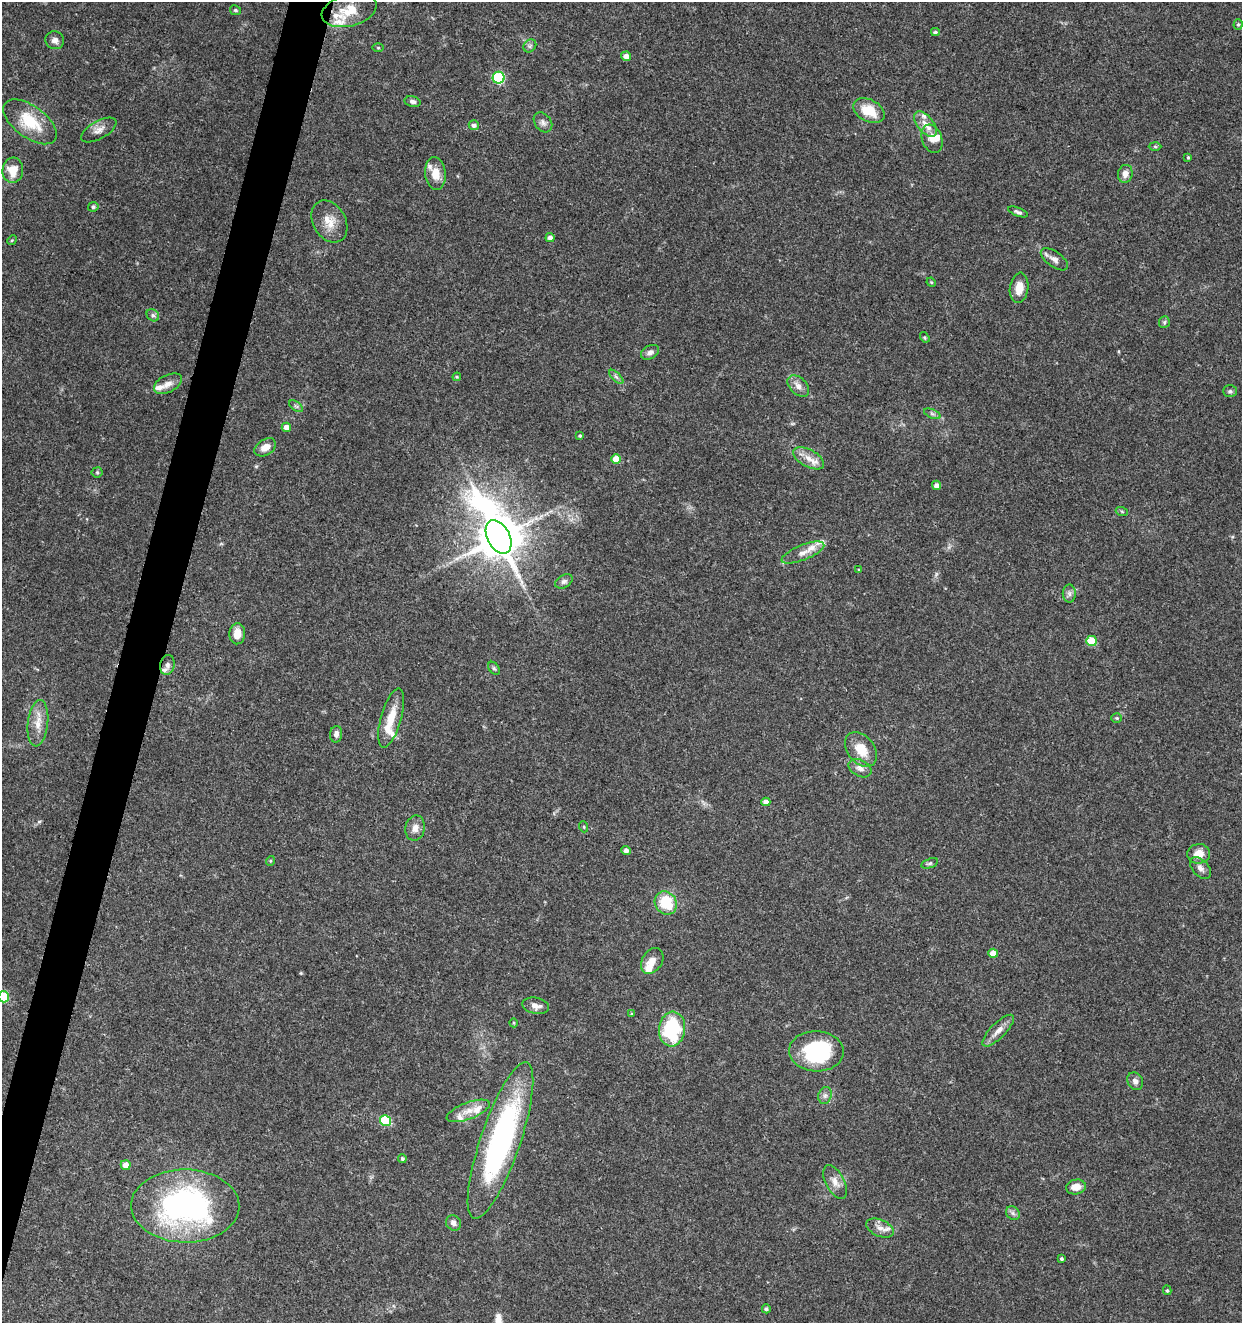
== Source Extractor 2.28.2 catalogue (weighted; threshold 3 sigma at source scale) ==
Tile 7 of 4 x 4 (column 3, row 2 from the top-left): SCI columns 2761-4000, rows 2645-3965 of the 5461 x 5295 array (HDU 1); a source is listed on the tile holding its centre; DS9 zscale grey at full resolution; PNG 1244 x 1325 px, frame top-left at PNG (2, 2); each listed source drawn as its Kron ellipse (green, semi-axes under 4 px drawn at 4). Shown black and unused: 3% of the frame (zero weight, under 3 of 5 exposures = <1% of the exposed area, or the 3 px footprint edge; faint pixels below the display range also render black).
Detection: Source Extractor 2.28.2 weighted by HDU 2 'WHT'; one run over the whole footprint, this tile lists its part. Background 0.0329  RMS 0.0024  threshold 0.011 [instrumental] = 3 sigma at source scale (4.5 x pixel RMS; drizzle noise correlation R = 1.50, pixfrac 1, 0.0396/0.0396 arcsec/px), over >= 5 px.
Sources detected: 112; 1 inside a brighter object's white glare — neither listed nor drawn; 13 inside a brighter listed object's ellipse — not listed separately; the other 98 listed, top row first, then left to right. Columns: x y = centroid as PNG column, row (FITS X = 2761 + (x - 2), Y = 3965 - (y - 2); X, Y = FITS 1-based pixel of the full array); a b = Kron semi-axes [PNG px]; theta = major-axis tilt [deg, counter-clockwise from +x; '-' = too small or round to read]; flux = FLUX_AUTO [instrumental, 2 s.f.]
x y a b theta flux
235 10 6 4 -29 0.47
349 10 28 16 15 6.1
1238 24 5 4 - 0.31
935 32 4 4 - 0.51
55 40 9 9 - 1.2
530 46 7 5 46 0.56
378 48 6 4 -1 0.28
626 56 5 4 - 1.7
499 78 6 6 - 22
413 102 8 5 -13 0.8
869 111 17 11 -27 6
30 122 31 16 -36 9.2
543 122 11 8 -52 1.1
925 124 15 8 -52 2.2
474 125 5 4 - 0.69
99 130 20 8 29 1.8
932 139 15 10 -71 2.5
1155 146 6 4 -2 0.34
1188 157 4 3 - 0.28
13 170 12 10 85 4.2
435 174 16 10 -83 3.5
1125 174 9 7 76 1.6
93 207 5 4 - 0.49
1018 212 10 4 -20 0.7
329 221 22 16 -60 4.2
550 238 4 4 - 1.2
12 240 5 4 - 0.29
1054 259 16 7 -35 1.5
931 282 5 3 - 0.25
1019 288 15 9 82 2.9
153 315 7 5 -43 0.55
1164 322 6 5 - 0.41
925 337 6 4 -56 0.29
650 352 10 6 31 1
457 377 4 4 - 0.28
616 377 9 3 -45 0.54
168 384 15 8 28 1.9
798 386 13 8 -44 1.7
1230 391 7 5 -1 0.5
296 406 8 4 -36 0.51
932 414 9 4 -23 0.58
286 427 5 4 - 1.7
580 436 4 4 - 0.37
265 447 12 7 32 2.3
809 458 17 8 -28 2.7
616 459 5 4 - 3.3
97 472 5 5 - 0.34
936 485 5 4 - 1.1
1122 512 6 4 -21 0.31
499 537 18 11 -63 1100
803 553 23 7 22 2.3
859 570 3 3 - 0.19
564 581 9 6 31 0.75
1069 594 9 6 -89 0.89
237 634 10 8 88 3
1091 641 5 5 - 7.6
167 665 10 7 80 1
494 668 7 5 -53 0.44
391 718 30 10 74 4.9
1117 718 5 4 - 0.31
38 723 23 10 83 3.3
336 734 8 6 85 1
861 749 19 13 -51 5
860 768 12 8 -29 1.4
766 802 4 4 - 1.5
584 827 5 3 - 0.27
415 828 12 9 80 1.7
626 851 4 4 - 0.96
1199 854 11 10 - 2.9
270 861 5 3 - 0.24
930 863 9 4 18 0.52
1200 868 13 8 -49 1.3
666 903 12 10 -53 8.2
993 953 5 4 - 2.2
652 961 14 10 57 2.2
4 997 5 5 - 11
536 1006 13 8 -11 1.6
632 1014 4 3 - 0.29
514 1023 5 3 - 0.22
672 1029 17 13 85 20
998 1031 21 7 45 2.1
816 1051 27 20 -3 21
1135 1081 9 7 -63 1
825 1095 9 6 73 0.92
468 1111 23 8 20 3
385 1120 5 5 - 13
500 1141 83 20 71 61
402 1159 4 4 - 0.49
126 1165 5 5 - 2.3
835 1182 18 9 -62 2.1
1076 1187 10 7 11 2.5
185 1206 54 36 -1 65
1013 1213 7 6 - 0.68
453 1223 8 7 - 1.1
880 1228 15 8 -22 1.8
1062 1259 3 3 - 0.44
1167 1290 5 4 - 0.35
766 1309 4 4 - 0.49
Isophote crosses this tile's border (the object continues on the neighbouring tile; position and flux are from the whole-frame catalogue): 1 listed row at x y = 4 997